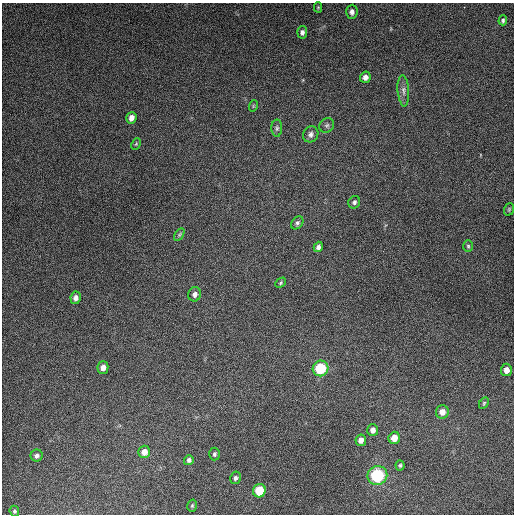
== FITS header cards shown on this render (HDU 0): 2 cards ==
NAXIS1  =                  512
NAXIS2  =                  512

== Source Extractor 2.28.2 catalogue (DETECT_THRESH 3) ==
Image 512 x 512 px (HDU 0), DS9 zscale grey, 1 PNG px = 1 image px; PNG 516 x 516 px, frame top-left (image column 1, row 512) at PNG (2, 3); each listed source drawn as its Kron ellipse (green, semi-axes under 4 px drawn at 4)
Background 5260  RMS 320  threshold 959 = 3 sigma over >= 5 px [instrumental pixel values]
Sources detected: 39; all 39 listed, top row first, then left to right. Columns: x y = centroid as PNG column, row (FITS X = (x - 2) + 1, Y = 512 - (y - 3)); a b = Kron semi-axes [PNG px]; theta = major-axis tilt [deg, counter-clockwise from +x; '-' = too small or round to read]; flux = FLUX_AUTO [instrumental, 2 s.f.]
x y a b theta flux
318 7 5 4 - 2.4e+04
352 12 7 5 87 9.4e+04
503 20 5 4 - 4.1e+04
302 32 6 5 - 7.7e+04
365 77 6 5 - 1.1e+05
403 91 15 5 -86 1.1e+05
253 106 6 3 72 2.1e+04
131 118 6 5 - 1.4e+05
327 125 8 6 43 5.7e+04
277 128 8 5 89 4.8e+04
311 134 8 7 - 8.0e+04
136 144 6 4 64 2.6e+04
354 202 6 5 - 5.3e+04
509 209 6 4 70 3.1e+04
297 223 7 5 51 5.2e+04
179 235 7 4 59 3.6e+04
468 246 6 5 - 3.2e+04
318 247 5 4 - 7.2e+04
281 283 6 4 44 3.2e+04
195 294 7 6 - 9.1e+04
76 298 6 5 - 1.0e+05
103 367 6 5 - 1.4e+05
320 368 8 7 - 1.0e+06
506 370 6 5 - 1.5e+05
484 403 6 4 60 2.8e+04
442 412 6 6 - 1.7e+05
373 430 6 5 - 1.0e+05
394 438 6 5 - 2.1e+05
361 440 6 5 - 1.2e+05
144 452 6 6 - 1.6e+05
214 454 6 5 - 4.3e+04
37 456 6 6 - 6.8e+04
189 460 5 5 - 6.2e+04
400 465 5 4 - 3.5e+04
377 475 10 9 - 1.6e+06
235 478 6 5 - 5.4e+04
259 491 7 6 - 6.5e+05
192 506 6 4 75 3.1e+04
14 511 5 4 - 3.5e+04